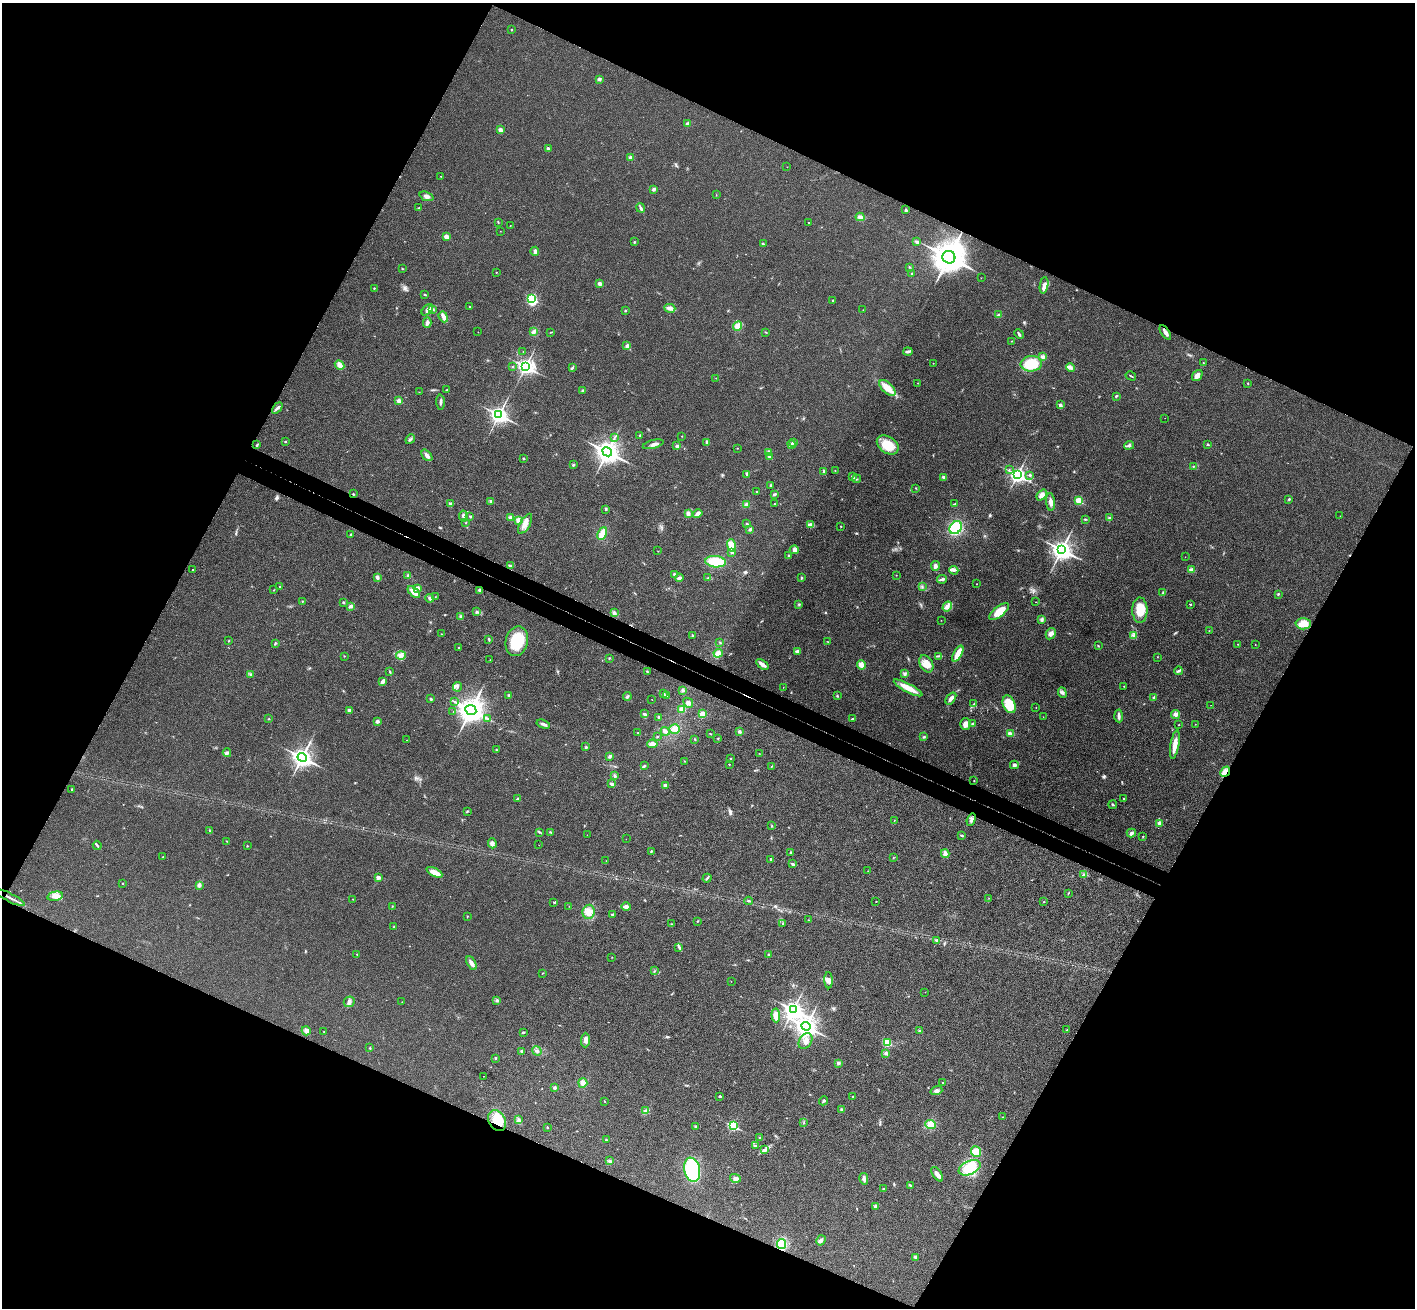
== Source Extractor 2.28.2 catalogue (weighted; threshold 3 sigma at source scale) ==
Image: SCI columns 34-5683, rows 331-5552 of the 5714 x 5748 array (HDU 1 of 3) = the unmasked area's bounding box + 8 px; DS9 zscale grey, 4 x 4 block average (1 PNG px = mean of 4 x 4 image px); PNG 1417 x 1310 px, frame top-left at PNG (2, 3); each listed source drawn as its Kron ellipse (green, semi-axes under 4 px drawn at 4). Shown black and unused: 47% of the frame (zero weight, under 3 of 4 exposures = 6% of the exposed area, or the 3 px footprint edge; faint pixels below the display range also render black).
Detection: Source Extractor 2.28.2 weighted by HDU 2 'WHT'. Background 0.0363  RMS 0.0067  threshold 0.03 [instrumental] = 3 sigma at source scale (4.5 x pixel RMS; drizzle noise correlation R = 1.50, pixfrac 1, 0.05/0.05 arcsec/px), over >= 5 px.
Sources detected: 435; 1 too faint to see at this stretch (4 x 4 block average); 1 inside a brighter object's white glare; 2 cosmic-ray / hot-pixel residue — neither listed nor drawn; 4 coinciding with a brighter row at this scale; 8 inside a brighter listed object's ellipse — not listed separately; the other 419 listed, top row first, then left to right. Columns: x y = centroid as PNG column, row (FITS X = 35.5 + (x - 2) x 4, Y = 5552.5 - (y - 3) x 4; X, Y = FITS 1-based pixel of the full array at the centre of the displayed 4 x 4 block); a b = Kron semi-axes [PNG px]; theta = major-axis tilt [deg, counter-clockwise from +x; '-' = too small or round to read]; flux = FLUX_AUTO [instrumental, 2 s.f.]
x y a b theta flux
511 30 2 2 - 5.3
599 79 4 2 - 6.6
688 124 2 2 - 27
500 130 2 2 - 40
548 149 3 2 - 7.7
631 157 2 2 - 35
787 167 2 2 - 1.1
441 176 2 2 - 1.7
654 189 3 3 - 7.2
716 195 2 2 - 1.1
426 196 7 4 -21 14
418 208 2 2 - 2.6
641 208 5 2 - 6.8
906 210 2 2 - 12
860 217 4 3 - 16
498 222 3 2 - 2.4
809 223 2 2 - 2.1
510 226 2 2 - 1.6
500 231 2 2 - 1.1
446 236 2 2 - 63
634 242 2 2 - 3.5
917 242 3 2 - 12
763 244 4 2 - 4.7
535 251 4 4 - 8.9
949 257 6 6 - 7200
910 267 2 2 - 2.6
402 268 3 2 - 2.2
496 272 2 2 - 3.1
912 274 2 2 - 2.1
981 278 2 2 - 0.87
599 284 2 2 - 38
1044 285 8 4 81 20
374 288 2 2 - 2.4
425 295 3 2 - 2.8
532 299 3 3 - 290
833 301 2 2 - 1.7
469 307 2 2 - 3.5
670 308 5 3 - 19
433 309 3 3 - 6.1
427 310 7 4 43 16
863 310 2 2 - 0.89
625 311 2 2 - 3.3
999 315 3 3 - 8.8
443 317 6 3 -68 15
427 323 5 3 - 13
738 326 5 4 - 35
478 332 2 2 - 1
534 332 2 2 - 2.8
551 332 2 2 - 1.9
766 332 2 2 - 1.4
1165 332 8 3 -57 15
1019 334 5 2 - 6.4
1012 341 2 2 - 2.1
627 346 4 3 - 6.8
523 351 2 2 - 0.88
908 351 4 3 - 7.3
1043 357 4 3 - 7.6
1203 362 3 2 - 2.2
933 363 2 2 - 1.7
1031 364 11 8 5 100
340 365 5 3 - 20
526 366 3 3 - 1400
513 367 2 2 - 2.2
572 368 4 2 - 4.9
1070 368 4 2 - 9
1131 376 5 2 - 3.1
1197 376 6 4 50 19
716 378 2 2 - 1.1
918 383 2 2 - 1
1248 383 2 2 - 1.5
887 388 10 5 -43 48
446 390 3 2 - 2.1
582 391 3 3 - 5.8
419 392 2 2 - 1
1116 396 3 2 - 3.2
399 401 2 2 - 56
441 402 7 2 -88 8.8
1060 405 2 2 - 24
277 408 6 2 47 9.8
499 415 4 3 - 1500
1165 418 2 2 - 0.54
640 435 2 2 - 4.6
682 436 2 2 - 3.2
615 437 2 2 - 1.8
410 439 5 2 - 6.7
285 442 2 2 - 6.5
707 442 3 3 - 6.8
794 442 3 2 - 4.8
653 444 11 3 14 15
791 444 4 2 - 5.2
1208 444 2 2 - 9.2
257 445 3 2 - 5.3
888 445 12 8 -34 86
1129 445 5 3 - 7.3
677 446 3 3 - 6.4
737 448 2 2 - 1.5
607 452 5 4 - 2700
769 452 3 2 - 8.4
427 455 6 3 -50 14
770 457 3 3 - 6.9
523 458 2 2 - 4.2
573 464 2 2 - 2.8
1193 466 2 2 - 1.4
1009 469 2 2 - 2.6
824 471 3 2 - 7.2
835 471 2 2 - 1.4
747 474 4 2 - 8
1017 475 3 3 - 1300
1030 475 3 2 - 4.1
852 477 2 2 - 2.7
943 477 4 3 - 5.8
856 479 4 2 - 5.8
771 485 3 2 - 3.1
916 488 2 2 - 1.9
757 492 2 2 - 3
353 494 2 2 - 7
774 494 3 2 - 5.3
1042 495 6 4 50 21
1289 499 2 2 - 3.8
490 501 4 2 - 3
1079 501 2 2 - 170
1051 502 9 3 -86 18
451 504 3 2 - 9.7
746 504 3 3 - 9.2
774 504 2 2 - 6.5
954 504 3 2 - 3.6
606 509 3 2 - 5.1
688 514 3 3 - 13
698 514 5 4 - 12
463 516 5 3 - 13
470 516 3 2 - 4
1340 516 2 2 - 0.65
510 518 4 3 - 9.5
1109 518 3 3 - 7
1085 519 2 2 - 2.8
519 520 4 3 - 15
466 523 2 2 - 2.2
525 524 11 5 60 29
747 524 2 2 - 3.7
810 524 3 2 - 5.1
841 527 2 2 - 1.7
956 528 7 5 50 190
750 529 3 2 - 8.6
351 534 3 2 - 4.4
602 534 7 4 66 48
731 545 6 4 -76 42
794 550 4 4 - 10
1062 550 4 3 - 2300
658 551 2 2 - 1.1
732 552 3 3 - 7.8
789 556 3 3 - 5.4
1185 557 2 2 - 1
716 562 10 5 -5 120
511 566 2 2 - 2.8
935 566 5 3 - 14
192 570 2 2 - 2.2
954 570 4 3 - 8.4
1191 570 4 3 - 13
674 575 3 3 - 7.3
896 575 2 2 - 1.4
408 576 3 3 - 6.6
377 577 4 3 - 8.8
802 577 4 2 - 3.5
679 578 4 3 - 8.4
708 578 3 2 - 3.6
942 579 5 2 - 11
977 584 2 2 - 2.1
922 586 2 2 - 2.3
280 587 2 2 - 2.3
417 588 3 3 - 12
274 590 2 2 - 1.6
479 590 2 2 - 20
414 592 7 3 -43 43
1163 593 3 3 - 5
1278 594 2 2 - 2.7
435 597 2 2 - 1.1
430 598 4 3 - 7.2
302 601 2 2 - 2.5
343 602 3 2 - 3.2
1036 602 2 2 - 1.3
799 604 2 2 - 3.7
1191 604 2 2 - 1.9
351 606 4 3 - 12
947 606 5 4 - 14
1140 610 12 7 -89 82
477 612 3 2 - 4.7
999 612 12 5 38 62
614 613 4 3 - 8.2
460 617 3 2 - 4
941 620 2 2 - 0.91
1042 620 4 3 - 7.9
1303 624 7 5 -2 72
1209 631 2 2 - 1.2
441 634 2 2 - 1
1051 634 6 5 - 15
692 635 3 2 - 4.3
1133 635 3 2 - 5.4
489 639 3 2 - 3.9
228 641 3 2 - 2.1
517 641 15 11 77 140
828 642 2 2 - 1.1
275 643 3 2 - 2.4
720 643 2 2 - 2.7
1238 644 2 2 - 1.6
1255 645 2 2 - 1.1
1098 646 3 2 - 2.6
459 647 2 2 - 2.5
797 651 3 2 - 8.5
718 653 5 4 - 21
958 654 9 3 62 66
401 655 5 4 - 13
344 656 2 2 - 1.3
938 656 3 2 - 2.4
1157 657 2 2 - 1.3
609 658 2 2 - 2.2
490 660 2 2 - 0.74
762 664 7 3 -36 25
926 664 9 6 -62 38
861 665 5 3 - 24
647 671 3 2 - 3.2
1178 671 4 2 - 5
390 672 3 2 - 3.3
250 674 2 2 - 2.1
905 674 4 2 - 3.4
382 682 4 3 - 13
1124 686 2 2 - 1.9
458 687 5 2 - 6.5
783 687 2 2 - 0.84
908 688 16 3 -28 67
683 690 3 3 - 7.6
1062 693 6 4 -68 10
663 694 3 2 - 5.4
509 695 2 2 - 2.6
666 696 3 3 - 6.5
837 696 2 2 - 3.7
627 697 4 2 - 6.3
1154 697 4 2 - 5.7
951 698 7 3 53 16
431 699 3 2 - 4.4
652 700 2 2 - 1
455 702 2 2 - 1.9
688 703 5 4 - 12
974 704 2 2 - 1.8
1009 704 9 6 -67 95
1211 705 2 2 - 0.63
1036 708 2 2 - 1.1
682 709 4 3 - 20
349 710 2 2 - 22
471 710 6 5 - 3500
453 711 2 2 - 1
702 713 4 4 - 12
645 714 3 3 - 7.5
1175 714 4 4 - 15
1119 716 6 3 -86 14
659 717 3 2 - 5.8
1043 717 2 2 - 0.64
487 718 2 2 - 2.2
269 719 2 2 - 2.2
852 719 3 2 - 4.7
378 721 3 3 - 7.8
543 724 7 3 -18 10
965 724 6 5 - 21
973 724 2 2 - 16
1195 724 2 2 - 0.93
1179 725 2 2 - 1.3
675 729 5 5 - 23
665 731 4 3 - 13
740 731 3 3 - 6.7
638 733 2 2 - 2.1
710 734 3 2 - 2
1010 734 4 2 - 17
657 737 2 2 - 2.6
924 737 3 2 - 4.2
718 738 2 2 - 1.8
695 739 2 2 - 2.8
407 740 2 2 - 1.2
652 744 5 3 - 18
1175 744 14 3 80 39
586 747 3 2 - 3.6
496 750 3 2 - 2.8
227 753 4 2 - 5.6
759 753 2 2 - 1.1
610 756 3 3 - 8.6
302 757 4 3 - 1700
730 758 2 2 - 3.5
685 761 2 2 - 1.3
729 764 2 2 - 4
1014 765 4 3 - 8.5
644 766 3 2 - 1.9
772 766 2 2 - 1.5
1225 772 5 3 - 33
615 776 3 3 - 5.9
974 780 2 2 - 1.8
612 784 4 3 - 12
665 785 4 3 - 5.9
71 789 2 2 - 1.9
1124 798 2 2 - 8
518 799 4 2 - 7.1
1113 805 4 2 - 4.8
467 811 3 2 - 4.2
971 820 6 3 70 11
894 821 2 2 - 1.1
1160 823 2 2 - 42
772 826 2 2 - 2.1
209 831 2 2 - 2
539 832 2 2 - 3.3
551 832 4 2 - 3.6
1131 833 4 3 - 9.5
587 835 2 2 - 0.86
962 835 3 2 - 3.6
1143 837 2 2 - 2
626 839 2 2 - 0.9
227 841 2 2 - 1.5
492 843 5 4 - 11
97 845 4 2 - 5.1
539 845 2 2 - 0.67
247 846 2 2 - 4.9
651 851 2 2 - 2.9
791 852 3 2 - 2.4
945 854 4 4 - 17
163 857 2 2 - 1.2
893 858 2 2 - 1.5
771 859 2 2 - 7.4
606 861 2 2 - 1.1
793 864 4 2 - 9.8
868 871 2 2 - 0.79
434 872 8 4 -27 36
1084 874 2 2 - 3
378 877 2 2 - 36
707 878 5 2 - 4.1
123 883 2 2 - 1.9
199 885 3 3 - 9.7
1068 893 3 2 - 2.2
55 896 8 4 12 20
10 898 16 2 -27 14
989 898 2 2 - 0.82
353 899 2 2 - 2.8
749 901 4 2 - 4.3
876 901 2 2 - 2.8
554 902 3 2 - 3
1044 902 2 2 - 1.4
392 906 2 2 - 1.6
569 906 2 2 - 1
626 907 4 3 - 14
589 912 7 6 - 27
613 914 3 2 - 2.7
467 916 2 2 - 1.3
808 920 2 2 - 1.6
698 921 2 2 - 2.1
783 923 2 2 - 1.7
671 924 2 2 - 2.6
394 927 3 2 - 3.5
936 940 3 2 - 5
679 947 4 3 - 8.2
357 954 2 2 - 2.2
769 955 3 3 - 6.3
612 957 2 2 - 1.2
471 963 7 3 -59 17
654 971 2 2 - 1.7
543 973 2 2 - 1.5
828 980 8 3 -88 13
731 981 2 2 - 0.65
925 992 2 2 - 0.95
497 1000 3 2 - 4.5
349 1002 5 5 - 13
402 1002 2 2 - 0.88
793 1010 4 3 - 1700
776 1015 7 4 -86 34
806 1026 4 4 - 2300
1066 1030 3 2 - 2.4
306 1031 4 4 - 14
920 1031 3 2 - 4.7
324 1032 2 2 - 2.9
523 1032 3 2 - 5.2
585 1040 7 4 89 19
805 1041 8 6 54 26
887 1042 3 2 - 150
370 1048 2 2 - 5.9
522 1051 3 3 - 5.6
537 1051 5 3 - 9.4
886 1053 3 3 - 7.1
495 1058 2 2 - 4.6
838 1063 3 3 - 6.8
483 1076 2 2 - 1.3
583 1083 4 4 - 21
943 1083 2 2 - 4.6
554 1088 3 2 - 7.6
936 1091 6 3 18 11
720 1096 3 2 - 3.6
853 1097 3 2 - 1.8
604 1101 3 2 - 1.7
824 1101 5 2 - 4.8
841 1109 3 2 - 4.3
645 1111 3 3 - 7.5
1003 1117 2 2 - 1.5
497 1120 11 8 -57 79
518 1120 2 2 - 3.7
804 1122 2 2 - 1.5
931 1125 5 4 - 47
733 1126 3 2 - 350
696 1127 2 2 - 4.5
547 1128 3 2 - 2.7
760 1137 3 2 - 2.4
606 1140 2 2 - 3.3
756 1145 4 2 - 4.7
765 1150 4 2 - 6
976 1152 5 5 - 41
610 1161 3 2 - 7.4
970 1168 12 6 24 120
692 1170 12 8 -78 300
937 1174 8 3 -56 24
735 1178 5 4 - 13
864 1179 6 3 -78 14
910 1185 3 2 - 4.3
884 1188 3 2 - 1.9
875 1206 3 3 - 5.4
821 1240 5 4 - 9.7
781 1244 5 4 - 100
915 1257 3 3 - 6.9
Overlapping masked pixels (flux is a lower limit): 5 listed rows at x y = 1165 332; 353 494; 1225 772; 10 898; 497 1120
Diffuse or blended objects may show on this block-average render without a row.